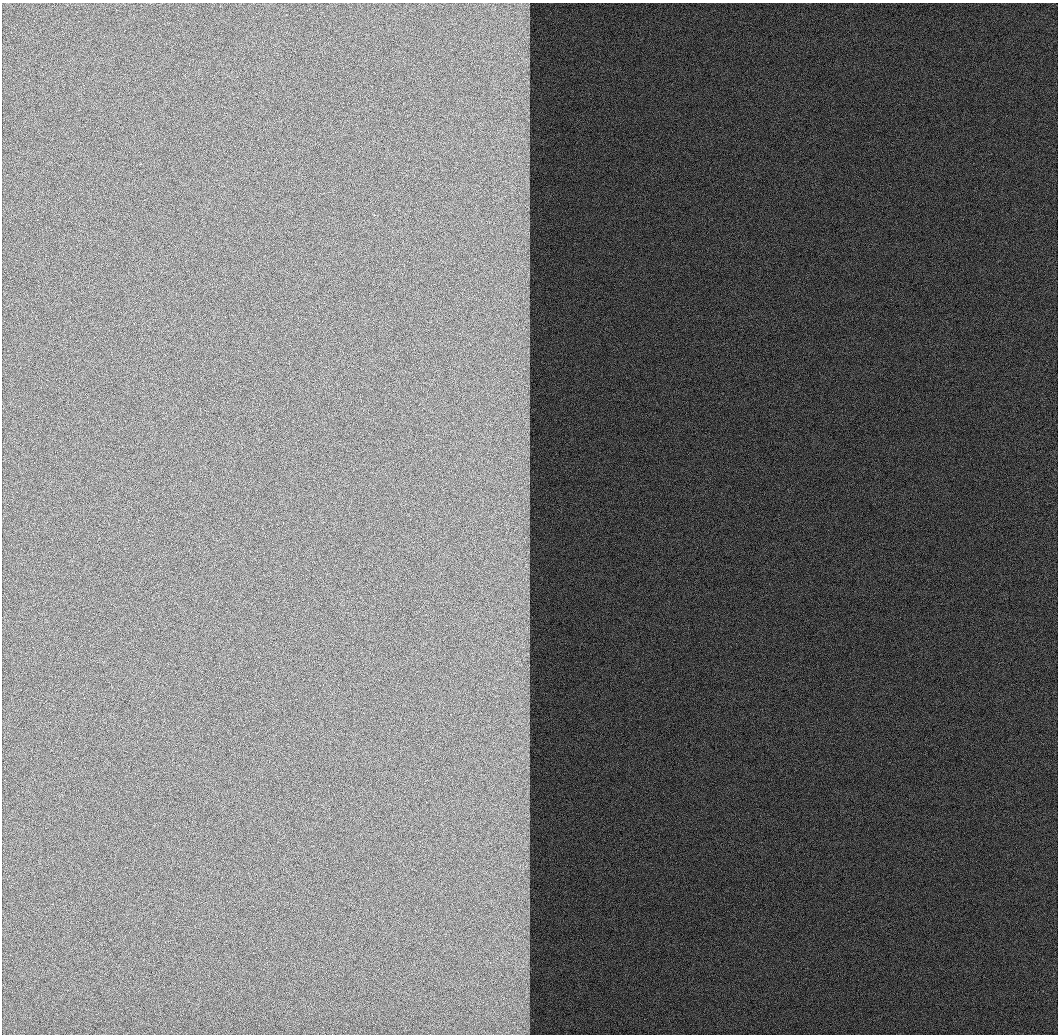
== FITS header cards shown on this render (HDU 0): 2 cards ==
NAXIS1  =                 1056 / Length of Axis 1 (Serial)
NAXIS2  =                 1032 / Length of Axis 2 (Parallel)

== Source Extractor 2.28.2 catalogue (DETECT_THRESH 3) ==
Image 1056 x 1032 px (HDU 0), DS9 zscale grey, 1 PNG px = 1 image px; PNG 1060 x 1036 px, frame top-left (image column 1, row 1032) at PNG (2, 3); no overlay
Background 520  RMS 2.4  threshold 7.06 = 3 sigma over >= 5 px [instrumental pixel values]
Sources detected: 43; all 43 listed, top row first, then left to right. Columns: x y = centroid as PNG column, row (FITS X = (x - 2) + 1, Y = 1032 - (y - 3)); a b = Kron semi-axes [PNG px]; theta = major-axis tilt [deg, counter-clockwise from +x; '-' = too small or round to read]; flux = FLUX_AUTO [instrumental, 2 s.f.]
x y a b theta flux
527 7 11 3 11 390
524 31 25 19 57 4800
526 37 13 10 39 1300
525 61 24 17 -55 4100
527 83 12 7 79 1100
526 108 23 7 -56 1800
524 139 14 7 -21 1400
519 156 7 4 18 530
527 183 41 8 -87 4000
526 233 18 10 -74 2100
522 266 20 11 -71 3300
527 276 28 5 81 1800
526 303 18 7 3 1300
527 321 12 6 40 820
528 351 15 4 87 930
524 368 7 5 -2 610
527 385 9 4 -9 450
526 424 32 9 82 3400
525 454 17 7 -28 1300
526 477 13 6 25 960
526 493 19 11 -47 2200
525 538 13 7 44 1100
527 566 14 9 -70 1500
526 577 15 10 58 1800
527 585 16 5 60 1100
527 629 17 9 84 1700
523 645 18 12 -89 3100
526 654 20 8 22 1500
520 665 10 6 -19 970
523 681 11 6 14 1000
522 709 12 7 3 1200
521 723 19 6 -32 1600
526 728 14 7 46 1200
523 757 26 11 62 3800
527 793 19 6 81 1400
526 815 12 8 -15 1000
525 846 15 13 -86 2300
526 866 19 9 79 2000
524 892 10 7 -25 1100
527 912 8 6 45 590
524 931 7 5 -45 600
523 966 8 7 - 1000
527 991 11 5 88 760